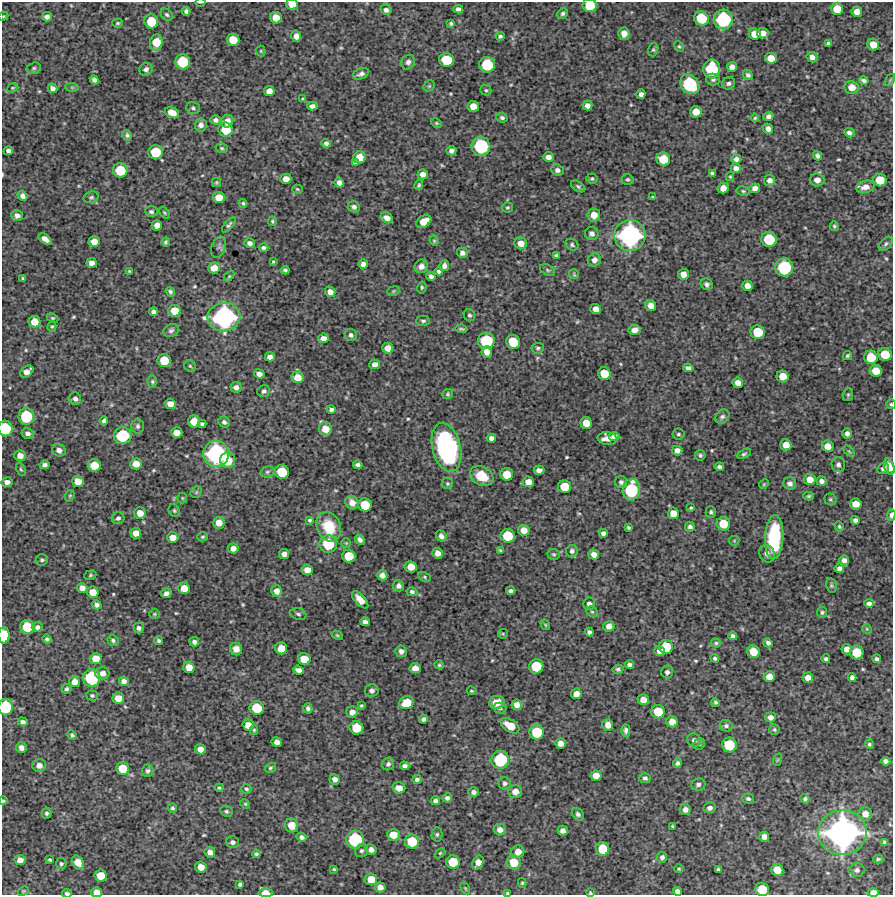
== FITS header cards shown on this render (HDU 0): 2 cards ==
NAXIS1  =                  891 /Length X axis
NAXIS2  =                  893 /Length Y axis

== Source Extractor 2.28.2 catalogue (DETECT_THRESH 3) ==
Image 891 x 893 px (HDU 0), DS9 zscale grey, 1 PNG px = 1 image px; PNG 895 x 897 px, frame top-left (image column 1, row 893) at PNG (2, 2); each listed source drawn as its Kron ellipse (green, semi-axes under 4 px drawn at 4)
Background 3610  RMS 220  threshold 648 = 3 sigma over >= 5 px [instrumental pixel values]
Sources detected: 544; of the 544, the 500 brightest by FLUX_AUTO listed and drawn (44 fainter detections omitted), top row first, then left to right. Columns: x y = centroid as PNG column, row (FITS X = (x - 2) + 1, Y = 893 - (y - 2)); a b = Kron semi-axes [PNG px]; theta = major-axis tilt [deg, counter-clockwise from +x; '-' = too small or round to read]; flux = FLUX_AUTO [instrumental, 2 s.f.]
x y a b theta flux
200 2 5 2 - 1.8e+04
292 4 6 5 - 1.9e+05
590 5 7 6 - 3.7e+05
458 9 5 4 - 4.8e+04
837 9 6 6 - 2.1e+05
386 10 6 5 - 5.0e+04
186 11 4 4 - 3.9e+04
857 12 5 5 - 1.1e+05
562 13 6 5 - 3.2e+04
167 15 7 5 -44 2.7e+04
3 16 5 4 - 1.6e+04
47 17 5 4 - 5.7e+04
276 18 6 5 - 1.8e+05
701 18 7 7 - 4.4e+05
723 19 10 9 - 9.6e+05
151 21 7 7 - 3.8e+05
118 23 5 4 - 2.0e+04
451 23 3 3 - 2.3e+04
763 33 6 5 - 1.1e+05
624 34 6 5 - 9.8e+04
755 34 6 5 - 1.5e+05
296 36 6 5 - 8.4e+04
500 36 4 4 - 2.9e+04
233 40 6 6 - 2.5e+05
156 42 8 6 74 2.7e+05
828 43 4 4 - 3.1e+04
873 45 6 5 - 1.4e+05
679 46 5 4 - 2.1e+04
653 50 7 5 75 2.4e+04
261 51 5 5 - 1.9e+04
812 57 5 5 - 8.3e+04
771 58 6 5 - 1.6e+05
446 60 7 7 - 4.3e+05
183 62 7 7 - 5.0e+05
408 62 7 6 - 5.4e+04
487 65 8 8 - 5.8e+05
732 67 5 5 - 8.1e+04
34 68 7 5 16 2.8e+04
146 69 7 6 - 4.9e+04
712 69 9 8 - 7.3e+05
361 74 8 5 23 4.8e+04
748 75 5 4 - 3.6e+04
94 80 5 4 - 4.8e+04
713 80 7 6 - 3.6e+04
864 80 5 3 - 3.9e+04
890 80 6 4 56 1.9e+04
729 83 6 6 - 4.0e+04
690 84 10 8 -48 9.9e+05
429 86 6 5 - 2.3e+04
72 87 7 4 -1 2.1e+04
852 87 7 6 - 1.5e+05
13 88 6 4 19 1.9e+04
52 88 5 4 - 5.8e+04
486 90 5 5 - 2.3e+04
269 91 5 5 - 1.1e+05
641 94 5 4 - 5.5e+04
303 99 4 3 - 2.3e+04
312 106 5 4 - 5.8e+04
587 106 5 5 - 7.1e+04
473 107 6 5 - 1.7e+05
193 108 7 5 -17 3.4e+04
696 112 6 6 - 1.6e+05
172 113 7 5 -25 1.6e+05
768 116 5 4 - 5.2e+04
502 118 5 4 - 2.8e+04
755 118 4 4 - 1.8e+04
216 120 5 4 - 4.6e+04
227 121 6 6 - 1.2e+05
436 123 5 4 - 1.9e+04
201 125 6 6 - 7.3e+04
768 129 5 4 - 7.5e+04
226 130 7 7 - 3.4e+05
849 133 5 4 - 4.1e+04
127 135 5 4 - 3.2e+04
326 143 5 4 - 3.8e+04
481 146 9 9 - 9.2e+05
222 148 6 4 -16 2.4e+04
8 151 5 4 - 4.6e+04
451 151 5 4 - 5.9e+04
156 152 7 7 - 4.2e+05
817 156 5 4 - 4.6e+04
360 157 6 6 - 2.1e+05
548 157 5 4 - 7.6e+04
663 159 7 6 - 3.3e+05
736 159 5 4 - 6.0e+04
355 162 4 3 - 2.9e+04
736 168 5 5 - 7.1e+04
120 170 7 7 - 4.3e+05
557 170 6 5 - 5.2e+04
712 173 4 3 - 3.3e+04
423 174 5 5 - 9.1e+04
730 177 4 4 - 1.7e+04
286 179 5 5 - 1.1e+05
592 179 5 5 - 2.5e+04
627 179 6 5 - 2.9e+04
770 180 5 5 - 7.2e+04
817 180 7 6 - 1.0e+05
880 180 6 6 - 2.8e+05
216 182 4 4 - 1.9e+04
339 183 5 4 - 6.1e+04
419 185 5 4 - 2.3e+04
578 186 8 4 -32 3.1e+04
865 187 9 6 13 1.1e+05
723 188 5 5 - 1.2e+05
755 188 5 4 - 8.6e+04
297 189 5 4 - 1.9e+04
743 191 7 4 -10 2.4e+04
22 196 5 4 - 5.6e+04
91 197 8 5 18 3.0e+04
219 197 6 5 - 1.6e+05
653 197 4 3 - 1.7e+04
243 203 4 4 - 2.2e+04
354 207 6 5 - 5.0e+04
507 208 5 5 - 2.4e+04
151 212 6 5 - 3.4e+04
165 213 7 4 -50 2.0e+04
17 215 6 5 - 5.8e+04
594 215 6 6 - 1.6e+05
387 218 6 5 - 9.0e+04
272 221 4 3 - 1.9e+04
424 221 8 5 31 1.7e+05
157 225 5 5 - 9.0e+04
229 225 9 4 48 3.2e+04
834 226 4 4 - 2.3e+04
592 234 7 6 - 5.8e+04
630 235 16 15 - 2.4e+06
45 239 7 4 -36 9.3e+04
769 239 7 7 - 5.3e+05
94 241 5 5 - 1.3e+05
434 241 5 4 - 1.7e+04
165 242 4 4 - 2.3e+04
250 243 5 5 - 5.5e+04
521 243 6 6 - 1.2e+05
886 244 8 5 45 3.1e+04
572 245 7 5 -33 3.1e+04
219 247 11 7 73 4.7e+04
263 248 5 3 - 3.6e+04
462 253 5 5 - 6.1e+04
556 255 4 3 - 2.7e+04
594 260 7 6 - 8.0e+04
273 262 3 3 - 1.7e+04
92 263 5 5 - 8.5e+04
363 264 5 4 - 6.5e+04
421 266 7 6 - 8.6e+04
444 266 5 5 - 6.3e+04
784 267 9 9 - 8.8e+05
214 268 6 5 - 1.6e+05
285 270 4 4 - 3.1e+04
547 270 8 5 -28 2.6e+04
129 271 3 3 - 1.6e+04
439 271 4 4 - 3.8e+04
574 274 5 5 - 1.8e+04
683 274 5 5 - 1.1e+05
229 276 6 4 45 1.7e+04
431 276 4 4 - 4.6e+04
23 278 3 3 - 1.7e+04
707 284 6 5 - 3.8e+04
747 286 5 5 - 9.5e+04
422 287 6 4 79 2.2e+04
393 291 6 4 22 2.0e+04
170 292 5 4 - 3.1e+04
330 292 5 5 - 1.0e+05
651 306 6 5 - 1.1e+05
596 309 5 5 - 1.1e+05
175 311 6 6 - 2.2e+05
153 312 4 4 - 4.6e+04
469 315 6 5 - 2.9e+04
224 317 16 14 6 2.3e+06
52 318 6 4 -26 1.9e+04
423 321 7 5 -1 3.2e+04
34 322 6 6 - 1.8e+05
52 326 5 4 - 2.0e+04
461 329 6 3 -9 2.2e+04
635 330 6 5 - 9.8e+04
171 331 8 6 24 3.9e+04
758 332 7 7 - 3.7e+05
351 335 6 5 - 4.3e+04
323 338 5 4 - 8.7e+04
486 341 8 8 - 6.7e+05
513 342 7 6 - 3.9e+05
388 348 5 5 - 1.2e+05
538 348 6 5 - 2.9e+04
487 352 5 5 - 1.1e+05
885 354 7 6 - 3.1e+05
847 356 5 4 - 2.0e+04
270 357 5 4 - 7.3e+04
871 357 7 6 - 3.1e+05
164 360 7 6 - 2.9e+05
375 364 5 5 - 7.6e+04
190 366 6 5 - 2.2e+04
688 368 5 4 - 5.5e+04
876 371 6 5 - 2.0e+05
27 372 7 5 38 1.1e+05
604 373 6 6 - 2.7e+05
259 374 5 4 - 6.9e+04
297 377 6 6 - 1.7e+05
783 377 6 5 - 2.0e+05
152 382 6 4 -89 2.3e+04
738 383 5 5 - 1.0e+05
236 387 5 5 - 6.5e+04
264 391 6 5 - 3.9e+04
448 394 5 4 - 2.0e+04
848 395 6 5 - 2.2e+04
75 399 6 6 - 5.3e+04
170 404 5 5 - 1.0e+05
891 404 5 4 - 2.1e+04
331 409 4 4 - 4.0e+04
26 417 8 8 - 6.2e+05
722 417 8 6 43 4.1e+04
104 421 4 4 - 4.1e+04
194 422 6 6 - 1.9e+05
224 422 6 5 - 4.6e+04
586 423 6 5 - 1.8e+05
202 424 4 4 - 3.1e+04
138 426 7 6 - 3.8e+04
5 429 8 7 - 5.3e+05
325 429 7 6 - 1.9e+05
28 433 6 5 - 5.6e+04
177 433 5 5 - 1.3e+05
847 433 5 5 - 5.8e+04
678 434 6 5 - 2.7e+04
123 436 9 8 - 7.3e+05
614 436 5 4 - 6.0e+04
491 438 5 4 - 5.8e+04
607 439 9 6 -6 1.2e+05
786 445 5 5 - 1.5e+05
828 446 6 5 - 1.3e+05
446 447 25 14 -76 2.2e+06
59 450 7 6 - 7.7e+04
677 451 5 5 - 8.5e+04
849 451 6 4 -45 1.9e+04
216 454 13 13 - 1.8e+06
744 454 7 4 28 2.8e+04
700 455 5 5 - 3.3e+04
20 456 6 5 - 1.1e+05
228 460 8 7 - 2.8e+05
136 464 6 5 - 1.5e+05
838 464 7 7 - 4.9e+04
45 465 5 4 - 5.2e+04
94 465 6 6 - 2.2e+05
358 465 5 4 - 4.7e+04
719 467 5 4 - 4.2e+04
889 467 8 5 -73 1.2e+05
883 468 6 5 - 4.8e+04
21 469 7 4 -62 2.0e+04
539 470 5 4 - 7.3e+04
267 472 7 5 16 2.9e+04
282 472 7 7 - 3.9e+05
507 474 6 6 - 2.5e+05
482 476 12 9 -29 3.1e+05
810 479 6 5 - 1.6e+05
78 481 6 5 - 1.6e+05
822 481 5 4 - 5.4e+04
7 482 5 5 - 7.0e+04
528 482 5 5 - 1.2e+05
621 482 6 6 - 4.0e+04
790 483 6 6 - 5.3e+04
447 484 5 5 - 2.4e+04
764 484 5 4 - 1.7e+04
565 487 6 6 - 3.0e+05
631 490 10 8 81 8.5e+05
196 492 6 5 - 2.1e+04
70 496 6 4 68 2.0e+04
809 496 5 4 - 2.4e+04
182 498 5 5 - 1.8e+04
830 499 6 5 - 2.4e+04
352 503 7 6 - 8.2e+04
856 504 6 5 - 1.5e+05
365 505 7 6 - 3.4e+05
691 508 4 3 - 1.7e+04
174 510 6 5 - 2.6e+04
711 512 6 5 - 2.9e+04
140 513 6 6 - 1.3e+05
673 513 6 5 - 1.5e+05
891 515 5 3 - 4.6e+04
118 518 6 5 - 4.2e+04
310 520 4 3 - 2.3e+04
855 520 4 4 - 4.8e+04
219 523 6 5 - 1.4e+05
723 524 7 6 - 2.9e+05
839 526 5 4 - 2.1e+04
329 527 15 11 -66 4.4e+05
690 527 5 5 - 3.9e+04
628 528 4 3 - 2.4e+04
524 530 6 5 - 1.3e+05
136 533 5 5 - 1.2e+05
603 533 4 4 - 4.8e+04
441 536 6 5 - 5.5e+04
508 536 7 7 - 4.0e+05
203 537 5 4 - 2.2e+04
774 537 22 9 87 9.9e+05
173 538 5 5 - 1.4e+05
360 540 6 4 -49 4.8e+04
734 541 5 5 - 1.7e+04
346 543 5 5 - 2.0e+04
328 544 9 8 - 5.3e+05
233 548 5 5 - 8.6e+04
500 550 4 3 - 1.8e+04
572 551 6 6 - 4.6e+04
438 553 5 5 - 1.0e+05
284 554 5 5 - 7.4e+04
554 554 6 5 - 2.5e+04
767 554 9 7 -69 6.0e+04
594 555 5 5 - 9.4e+04
349 556 6 6 - 3.1e+05
42 560 6 5 - 3.0e+04
844 560 5 4 - 6.9e+04
411 567 6 5 - 1.8e+05
839 568 5 4 - 5.3e+04
307 570 5 5 - 1.3e+05
90 575 6 4 23 2.1e+04
382 575 5 5 - 7.4e+04
425 577 7 4 -28 2.2e+04
831 585 7 5 -78 2.5e+04
399 586 5 5 - 5.7e+04
82 588 5 5 - 9.0e+04
184 588 6 5 - 1.7e+05
277 591 5 5 - 8.9e+04
511 591 5 3 - 3.7e+04
93 592 6 5 - 1.7e+05
412 592 5 4 - 3.7e+04
166 593 5 4 - 6.2e+04
360 600 11 5 -48 1.2e+05
869 603 5 4 - 5.0e+04
589 604 6 6 - 5.2e+04
97 605 5 4 - 4.3e+04
592 612 6 5 - 2.3e+04
822 612 5 5 - 2.6e+04
154 614 5 4 - 2.0e+04
298 614 8 5 -17 3.5e+04
365 622 5 4 - 6.1e+04
545 625 6 4 -59 1.7e+04
609 626 5 5 - 9.3e+04
27 627 7 7 - 3.9e+05
37 627 5 5 - 4.4e+04
139 628 5 5 - 4.1e+04
867 629 5 4 - 1.8e+04
589 632 4 4 - 4.4e+04
503 634 5 4 - 1.6e+04
4 635 8 5 89 4.3e+05
337 635 6 4 -30 1.8e+04
733 636 4 4 - 4.2e+04
47 639 5 4 - 3.1e+04
113 640 6 5 - 3.3e+04
159 641 4 4 - 3.1e+04
194 642 5 5 - 4.8e+04
716 643 5 4 - 2.2e+04
768 643 4 4 - 4.3e+04
666 647 7 7 - 3.6e+05
281 648 6 6 - 2.2e+05
236 649 6 6 - 9.4e+04
846 649 5 5 - 8.7e+04
401 651 6 5 - 6.4e+04
659 651 5 5 - 7.4e+04
753 652 6 6 - 2.4e+05
857 653 7 6 - 3.4e+05
715 658 4 4 - 3.0e+04
96 659 6 5 - 1.6e+05
304 659 6 6 - 2.5e+05
826 659 4 4 - 3.4e+04
877 659 4 3 - 3.3e+04
439 665 4 4 - 2.3e+04
629 665 4 4 - 4.6e+04
536 666 7 7 - 4.3e+05
189 667 6 5 - 1.5e+05
415 668 5 5 - 1.2e+05
618 669 5 4 - 3.1e+04
298 670 5 4 - 7.0e+04
667 672 6 6 - 4.3e+04
102 673 7 6 - 8.5e+04
769 677 5 5 - 1.3e+05
852 677 4 4 - 5.0e+04
92 678 9 9 - 8.3e+05
808 678 5 5 - 1.1e+05
124 681 5 4 - 6.8e+04
75 682 5 5 - 1.2e+05
67 689 5 4 - 3.2e+04
372 690 7 6 - 5.2e+04
471 691 4 3 - 1.7e+04
576 694 5 5 - 1.1e+05
92 695 6 5 - 2.7e+04
118 698 6 5 - 1.6e+05
643 700 6 5 - 1.3e+05
497 702 8 6 7 1.7e+05
715 702 4 4 - 2.6e+04
407 703 7 6 - 2.9e+05
361 705 3 3 - 1.6e+04
517 705 5 5 - 1.0e+05
6 707 8 7 - 5.9e+05
257 708 7 7 - 4.1e+05
308 708 5 4 - 3.9e+04
500 708 6 5 - 2.7e+04
352 712 6 5 - 7.9e+04
658 712 7 6 - 3.3e+05
770 717 5 5 - 7.9e+04
423 719 4 4 - 4.1e+04
23 722 5 4 - 4.8e+04
672 722 6 5 - 1.2e+05
248 725 6 5 - 1.5e+05
608 725 6 5 - 1.1e+05
510 726 10 6 -33 2.5e+05
726 726 7 5 -15 3.8e+04
356 728 7 6 - 3.3e+05
254 730 5 4 - 1.9e+04
626 730 6 4 -90 4.3e+04
774 730 5 5 - 2.6e+04
537 732 7 7 - 4.7e+05
72 735 5 4 - 2.6e+04
694 740 7 6 - 5.7e+04
277 742 5 4 - 7.3e+04
560 743 5 5 - 9.5e+04
699 744 6 5 - 2.4e+04
869 744 4 4 - 2.5e+04
729 745 7 7 - 4.6e+05
21 748 5 5 - 7.4e+04
200 749 5 5 - 1.1e+05
500 760 9 9 - 7.6e+05
777 760 6 4 71 1.7e+04
886 761 5 4 - 6.0e+04
677 763 5 4 - 3.8e+04
388 764 6 6 - 4.1e+04
39 765 7 6 - 8.4e+04
405 766 5 4 - 4.4e+04
270 768 6 4 31 2.5e+04
123 769 6 6 - 2.6e+05
148 771 6 6 - 4.0e+04
596 776 5 5 - 1.3e+05
645 778 6 5 - 3.2e+04
335 779 5 5 - 7.4e+04
417 779 4 4 - 3.4e+04
505 783 6 6 - 4.3e+04
698 784 7 6 - 4.6e+04
219 788 4 3 - 2.2e+04
399 788 6 5 - 1.3e+05
246 789 5 4 - 2.7e+04
515 791 7 6 - 8.9e+04
474 792 5 5 - 5.5e+04
447 798 5 4 - 4.3e+04
748 799 6 5 - 3.2e+04
805 799 4 4 - 2.6e+04
3 801 4 4 - 2.6e+04
435 801 5 4 - 4.6e+04
245 804 5 4 - 1.8e+04
172 808 4 4 - 2.5e+04
710 808 6 5 - 5.9e+04
685 810 5 5 - 7.6e+04
226 811 6 5 - 3.1e+04
46 813 5 4 - 3.3e+04
578 814 7 5 -46 3.9e+04
865 814 7 6 - 1.2e+05
292 825 7 6 - 1.8e+05
673 826 3 2 - 1.7e+04
500 830 6 5 - 8.8e+04
563 831 5 5 - 7.1e+04
842 833 24 22 6 4.7e+06
437 834 7 5 88 2.9e+04
393 835 6 6 - 1.8e+05
302 837 5 4 - 4.4e+04
764 837 5 5 - 8.1e+04
355 840 9 9 - 8.5e+05
233 842 6 6 - 4.5e+04
412 842 7 7 - 3.9e+05
885 842 4 4 - 3.6e+04
603 849 7 6 - 3.4e+05
371 850 5 5 - 7.1e+04
362 851 7 6 - 3.8e+04
210 852 5 5 - 8.5e+04
518 852 6 6 - 1.3e+05
440 853 6 4 44 1.7e+04
256 854 4 3 - 2.6e+04
662 857 5 5 - 4.3e+04
878 859 5 4 - 2.2e+04
20 860 5 5 - 9.5e+04
50 860 4 3 - 2.0e+04
453 862 7 6 - 3.4e+05
514 862 7 7 - 2.7e+05
78 863 7 5 -57 1.8e+05
478 863 7 5 63 1.2e+05
61 864 5 5 - 3.0e+04
201 867 6 5 - 1.3e+05
334 869 4 4 - 1.6e+04
679 869 4 3 - 1.7e+04
718 869 4 3 - 2.6e+04
777 870 6 6 - 2.1e+05
857 870 7 7 - 4.7e+04
101 875 6 6 - 2.2e+05
371 879 6 6 - 2.1e+05
522 883 5 4 - 1.7e+04
240 884 4 4 - 3.0e+04
380 887 5 5 - 9.6e+04
465 888 6 4 -59 1.7e+04
762 889 7 6 - 3.6e+05
23 891 6 4 21 1.8e+04
677 891 5 4 - 5.2e+04
97 892 5 4 - 1.3e+05
67 893 5 3 - 3.6e+04
266 893 7 4 -4 1.7e+05
508 893 4 3 - 2.1e+04
590 893 4 3 - 1.7e+04
873 893 6 4 2 1.2e+05
At the frame edge (FLAGS 8, measured only in part): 19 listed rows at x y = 200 2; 292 4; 590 5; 3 16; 891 404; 5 429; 889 467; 891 515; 4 635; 6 707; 3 801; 762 889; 677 891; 97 892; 67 893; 266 893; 508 893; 590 893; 873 893
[44 fainter detections neither listed nor drawn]